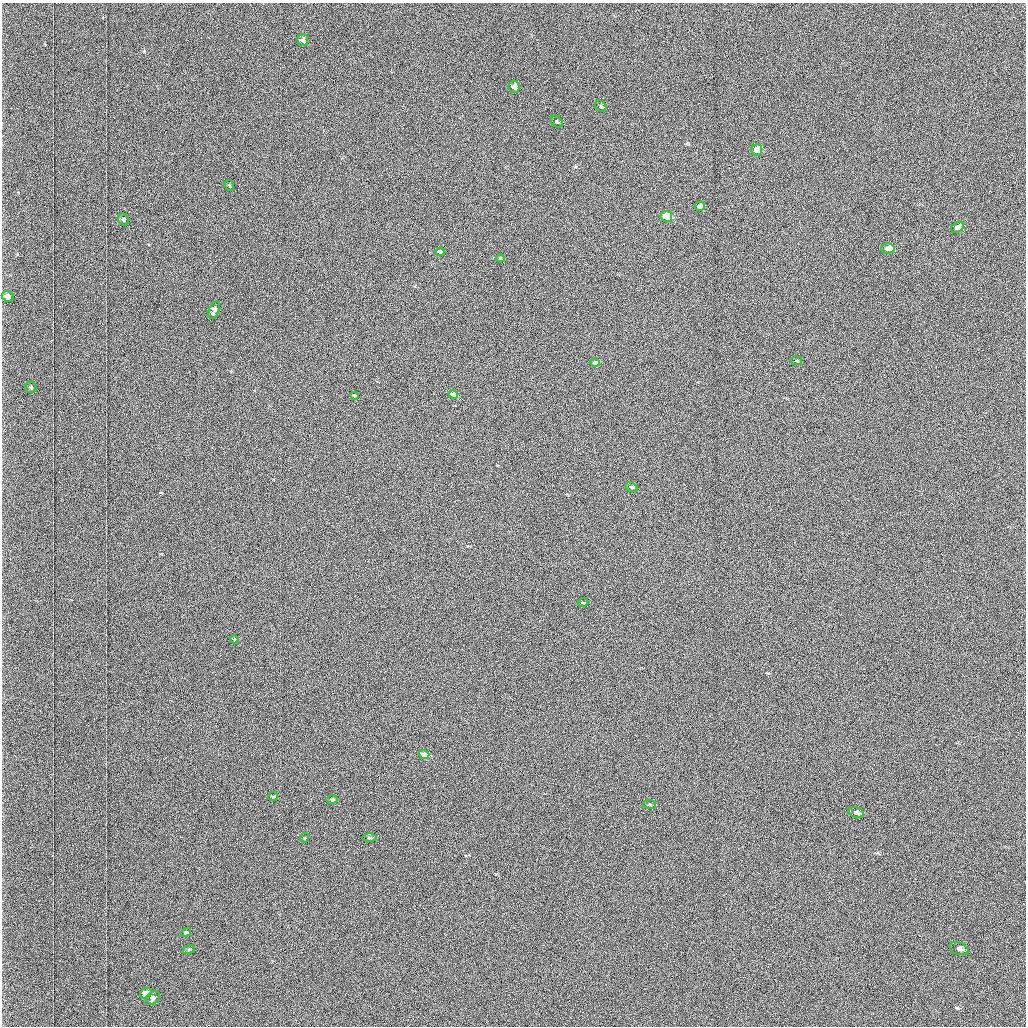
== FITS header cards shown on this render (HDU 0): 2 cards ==
NAXIS1  =                 1024 /fastest changing axis
NAXIS2  =                 1024 /next to fastest changing axis

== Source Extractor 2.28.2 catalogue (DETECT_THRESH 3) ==
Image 1024 x 1024 px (HDU 0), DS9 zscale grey, 1 PNG px = 1 image px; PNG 1028 x 1028 px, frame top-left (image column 1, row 1024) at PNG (2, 3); each listed source drawn as its Kron ellipse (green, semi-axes under 4 px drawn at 4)
Background 1030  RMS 4.9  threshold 14.8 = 3 sigma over >= 5 px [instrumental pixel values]
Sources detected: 35; all 35 listed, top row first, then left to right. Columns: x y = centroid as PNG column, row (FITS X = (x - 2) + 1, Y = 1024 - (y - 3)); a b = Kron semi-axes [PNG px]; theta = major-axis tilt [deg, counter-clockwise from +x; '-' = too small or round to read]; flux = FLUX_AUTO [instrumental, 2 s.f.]
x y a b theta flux
303 40 6 5 - 1100
514 87 6 5 - 2200
601 106 6 5 - 450
557 122 7 5 -45 460
757 150 6 5 - 3300
229 185 6 3 -59 350
700 206 5 4 - 1300
666 216 5 5 - 9800
123 220 6 5 - 680
957 227 7 5 30 1100
888 248 6 5 - 2700
440 252 4 4 - 920
500 258 4 3 - 260
8 297 6 5 - 2100
214 310 9 5 65 1500
796 361 6 3 -9 300
595 363 5 4 - 840
31 387 6 5 - 520
354 395 3 2 - 230
453 395 5 4 - 3400
631 487 6 4 -26 450
583 602 5 3 - 370
234 639 4 3 - 330
424 755 5 4 - 7700
273 796 5 4 - 550
332 799 5 4 - 700
649 804 7 4 -8 540
856 812 8 5 -15 1700
370 837 7 3 -1 500
304 838 5 3 - 300
186 932 5 4 - 590
959 948 10 6 -21 1800
189 949 6 3 19 390
146 993 6 5 - 6900
153 998 7 6 - 1300

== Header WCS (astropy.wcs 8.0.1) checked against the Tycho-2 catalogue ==
Header WCS as astropy/WCSLIB reads it (applying the file's SIP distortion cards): RA---TAN-SIP/DEC--TAN-SIP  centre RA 01:32:47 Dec +39:17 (23.19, +39.28 deg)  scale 1.67 arcsec/px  FOV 28.5' x 28.5'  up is -179 deg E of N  parity flipped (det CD > 0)
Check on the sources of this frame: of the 35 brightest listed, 10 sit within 2.5 arcsec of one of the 22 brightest Tycho-2 stars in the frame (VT <= 12.25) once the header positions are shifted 0.24 arcsec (0.24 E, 0.04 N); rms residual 1.06 arcsec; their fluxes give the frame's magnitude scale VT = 19.72 - 2.5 log10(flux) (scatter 0.13 mag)
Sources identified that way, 10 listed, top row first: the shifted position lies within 2.5 arcsec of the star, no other Tycho-2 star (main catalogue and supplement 1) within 5.0 arcsec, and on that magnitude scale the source's flux lands within +1.5 / -3 mag of the star's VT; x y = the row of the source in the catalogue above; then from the Tycho-2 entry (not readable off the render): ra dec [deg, ICRS J2000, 3 dp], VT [Tycho-2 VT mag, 2 dp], TYC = Tycho-2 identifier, HIP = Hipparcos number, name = IAU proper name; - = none
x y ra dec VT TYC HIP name
514 87 23.191 +39.077 11.35 2814-487-1 - -
757 150 23.046 +39.108 10.59 2814-499-1 - -
666 216 23.101 +39.138 9.93 2814-223-1 - -
957 227 22.927 +39.145 11.49 2814-623-1 - -
888 248 22.968 +39.154 11.15 2814-385-1 - -
8 297 23.495 +39.171 11.53 2814-441-1 - -
424 755 23.250 +39.386 10.12 2818-1446-1 - -
856 812 22.991 +39.416 11.51 2818-1434-1 - -
959 948 22.930 +39.480 11.71 2818-1445-1 - -
146 993 23.419 +39.495 10.08 2818-1379-1 - -